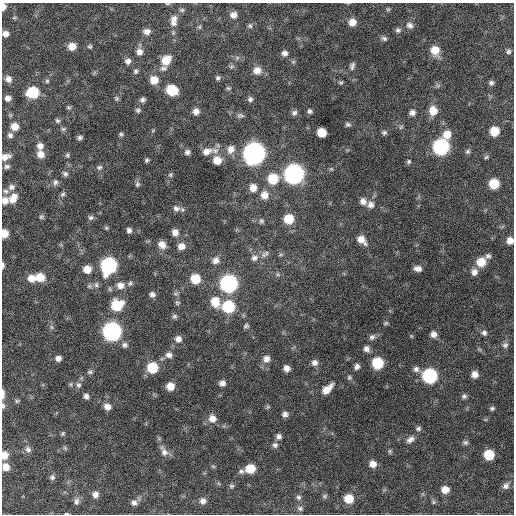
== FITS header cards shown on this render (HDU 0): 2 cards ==
NAXIS1  =                  512 / Axis length
NAXIS2  =                  512 / Axis length

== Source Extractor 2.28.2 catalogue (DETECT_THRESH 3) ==
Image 512 x 512 px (HDU 0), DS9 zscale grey, 1 PNG px = 1 image px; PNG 516 x 516 px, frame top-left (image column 1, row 512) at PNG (2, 3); no overlay
Background 359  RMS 20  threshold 59.7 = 3 sigma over >= 5 px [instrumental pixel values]
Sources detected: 201; all 201 listed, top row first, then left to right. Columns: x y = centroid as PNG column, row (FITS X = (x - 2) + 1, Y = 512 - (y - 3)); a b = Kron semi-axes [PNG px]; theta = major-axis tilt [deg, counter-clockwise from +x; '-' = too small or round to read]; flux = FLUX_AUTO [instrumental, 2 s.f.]
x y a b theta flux
167 4 5 3 - 1400
3 7 6 4 88 7900
388 9 6 5 - 1900
182 10 6 5 - 2200
233 15 7 6 - 7600
14 18 6 4 19 1500
174 19 9 8 - 6100
352 22 8 8 - 12000
173 23 9 7 -17 5300
410 25 9 8 - 5900
250 26 6 6 - 2700
199 27 6 4 90 1800
398 30 8 7 - 3800
147 31 8 6 3 7000
5 34 6 5 - 6700
384 38 8 6 -25 3500
72 46 8 7 - 12000
90 47 5 5 - 2100
435 50 10 9 - 20000
508 51 7 6 - 3300
139 52 9 8 - 7000
284 53 7 7 - 5700
166 60 10 8 54 21000
128 61 7 7 - 5400
231 66 8 5 20 2300
352 66 10 6 71 4000
163 68 10 7 20 4800
257 70 10 9 - 11000
136 71 6 6 - 3000
218 78 6 5 - 2800
8 79 8 7 - 6600
154 80 9 8 - 16000
47 81 5 5 - 2000
341 82 6 4 21 1900
491 83 6 6 - 3400
228 88 7 4 -24 2000
172 90 9 8 - 40000
33 92 8 8 - 63000
8 98 6 6 - 6000
117 98 7 5 -90 2400
250 99 7 6 - 3600
143 100 6 6 - 3700
69 107 7 5 -19 2100
138 110 7 6 - 3100
196 111 7 7 - 7900
310 111 5 5 - 3000
433 111 10 9 - 17000
294 113 7 7 - 3900
412 113 7 6 - 5800
240 115 11 5 -6 3700
57 121 6 6 - 2600
348 124 7 6 - 3100
15 126 7 7 - 13000
401 127 6 5 - 2300
63 129 6 6 - 2400
494 131 8 7 - 24000
321 132 7 7 - 22000
384 133 7 6 - 2900
121 134 6 5 - 2200
447 134 10 9 - 15000
10 135 7 6 - 4000
80 138 5 5 - 3400
40 146 7 7 - 6900
441 147 9 9 - 240000
231 149 11 9 70 10000
207 151 16 9 18 13000
467 151 7 6 - 2900
187 152 7 6 - 4200
40 154 8 7 - 10000
254 154 10 9 - 910000
67 155 6 5 - 2200
5 157 10 6 19 8900
486 157 6 5 - 2200
147 160 4 4 - 2400
217 160 9 9 - 17000
409 161 6 5 - 2400
7 166 7 6 - 3400
99 167 8 6 16 3400
331 169 5 5 - 1700
65 174 8 6 -41 3400
294 174 10 9 - 510000
170 175 6 5 - 2200
273 179 10 9 - 37000
55 182 8 6 71 4000
137 184 8 6 74 2900
494 184 7 7 - 33000
12 187 9 8 - 4800
253 188 8 8 - 12000
6 191 8 6 -14 3800
63 194 7 6 - 3000
264 195 10 9 - 13000
13 198 12 8 61 13000
5 201 8 8 - 9400
363 201 9 8 - 7100
370 205 9 9 - 7600
176 208 10 8 -19 6000
41 217 7 5 74 2500
91 217 8 6 -10 3400
289 219 8 8 - 30000
261 221 7 6 - 2900
106 228 6 5 - 1800
129 230 6 5 - 4300
175 232 8 7 - 7800
4 233 7 5 89 16000
361 240 11 7 -44 13000
510 240 7 6 - 9500
162 245 9 8 - 11000
181 246 8 7 - 9800
264 255 8 7 - 4800
488 256 8 6 10 3700
254 258 9 8 - 6300
216 260 9 8 - 7600
481 262 9 8 - 23000
3 265 7 3 -88 3700
108 265 10 9 - 240000
87 269 8 7 - 15000
418 269 7 5 -9 6500
474 272 8 8 - 7200
277 274 7 5 -18 2700
40 277 9 8 - 20000
31 278 8 8 - 13000
195 279 8 8 - 32000
130 283 7 5 71 2900
229 284 9 9 - 330000
96 285 8 6 76 3700
120 285 9 9 - 9900
152 294 7 6 - 4800
215 302 12 10 -70 22000
177 303 7 6 - 2500
117 305 10 9 - 44000
228 306 9 9 - 76000
175 316 7 6 - 2900
386 323 7 4 27 1900
246 326 7 5 29 2800
51 327 6 4 -71 2200
112 331 9 9 - 430000
484 333 7 7 - 3900
433 334 7 6 - 6700
372 337 8 6 35 4100
178 339 8 8 - 7000
124 345 8 7 - 4200
505 345 8 7 - 4300
366 349 8 7 - 5500
169 355 9 7 -3 6300
58 358 6 5 - 5700
266 359 9 8 - 8500
314 363 7 7 - 5900
377 363 8 8 - 52000
357 366 7 6 - 4700
152 368 9 8 - 42000
286 368 6 6 - 7400
416 369 8 7 - 5100
90 372 7 5 2 2800
475 374 7 7 - 8600
429 376 9 8 - 160000
349 377 6 6 - 2400
222 383 7 6 - 6000
71 384 6 4 -89 1900
78 385 9 7 -75 4500
170 386 7 7 - 14000
327 389 14 7 42 14000
3 394 10 3 -90 6200
86 396 6 5 - 4600
464 396 6 6 - 3100
17 401 6 5 - 2100
3 406 8 5 85 3200
107 407 8 7 - 8700
492 408 6 5 - 2400
285 414 7 6 - 4800
212 418 10 9 - 10000
418 429 7 6 - 3100
63 433 6 4 71 1900
279 436 5 5 - 4700
410 439 12 7 32 6400
465 442 7 6 - 3000
275 445 8 7 - 4100
65 448 6 4 -71 1900
28 449 9 7 -55 5400
164 451 15 8 -61 7800
390 451 6 4 -83 2000
4 455 8 7 - 12000
489 455 7 7 - 39000
373 464 7 7 - 9200
213 466 6 3 -18 1500
6 467 8 7 - 11000
250 469 8 7 - 26000
241 471 8 6 10 3500
52 477 8 7 - 3200
231 486 6 5 - 2200
506 486 9 8 - 5500
445 490 7 7 - 12000
95 494 7 6 - 6100
324 496 7 5 39 2400
298 497 7 6 - 3200
349 499 8 8 - 25000
76 501 9 7 88 4900
203 501 7 7 - 5900
434 502 6 5 - 2100
134 503 8 7 - 5000
300 508 8 6 -18 3500
66 514 5 3 - 1400
At the frame edge (FLAGS 8, measured only in part): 13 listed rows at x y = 167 4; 3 7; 5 34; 5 157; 5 201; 4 233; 510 240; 3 265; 3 394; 3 406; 4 455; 6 467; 66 514